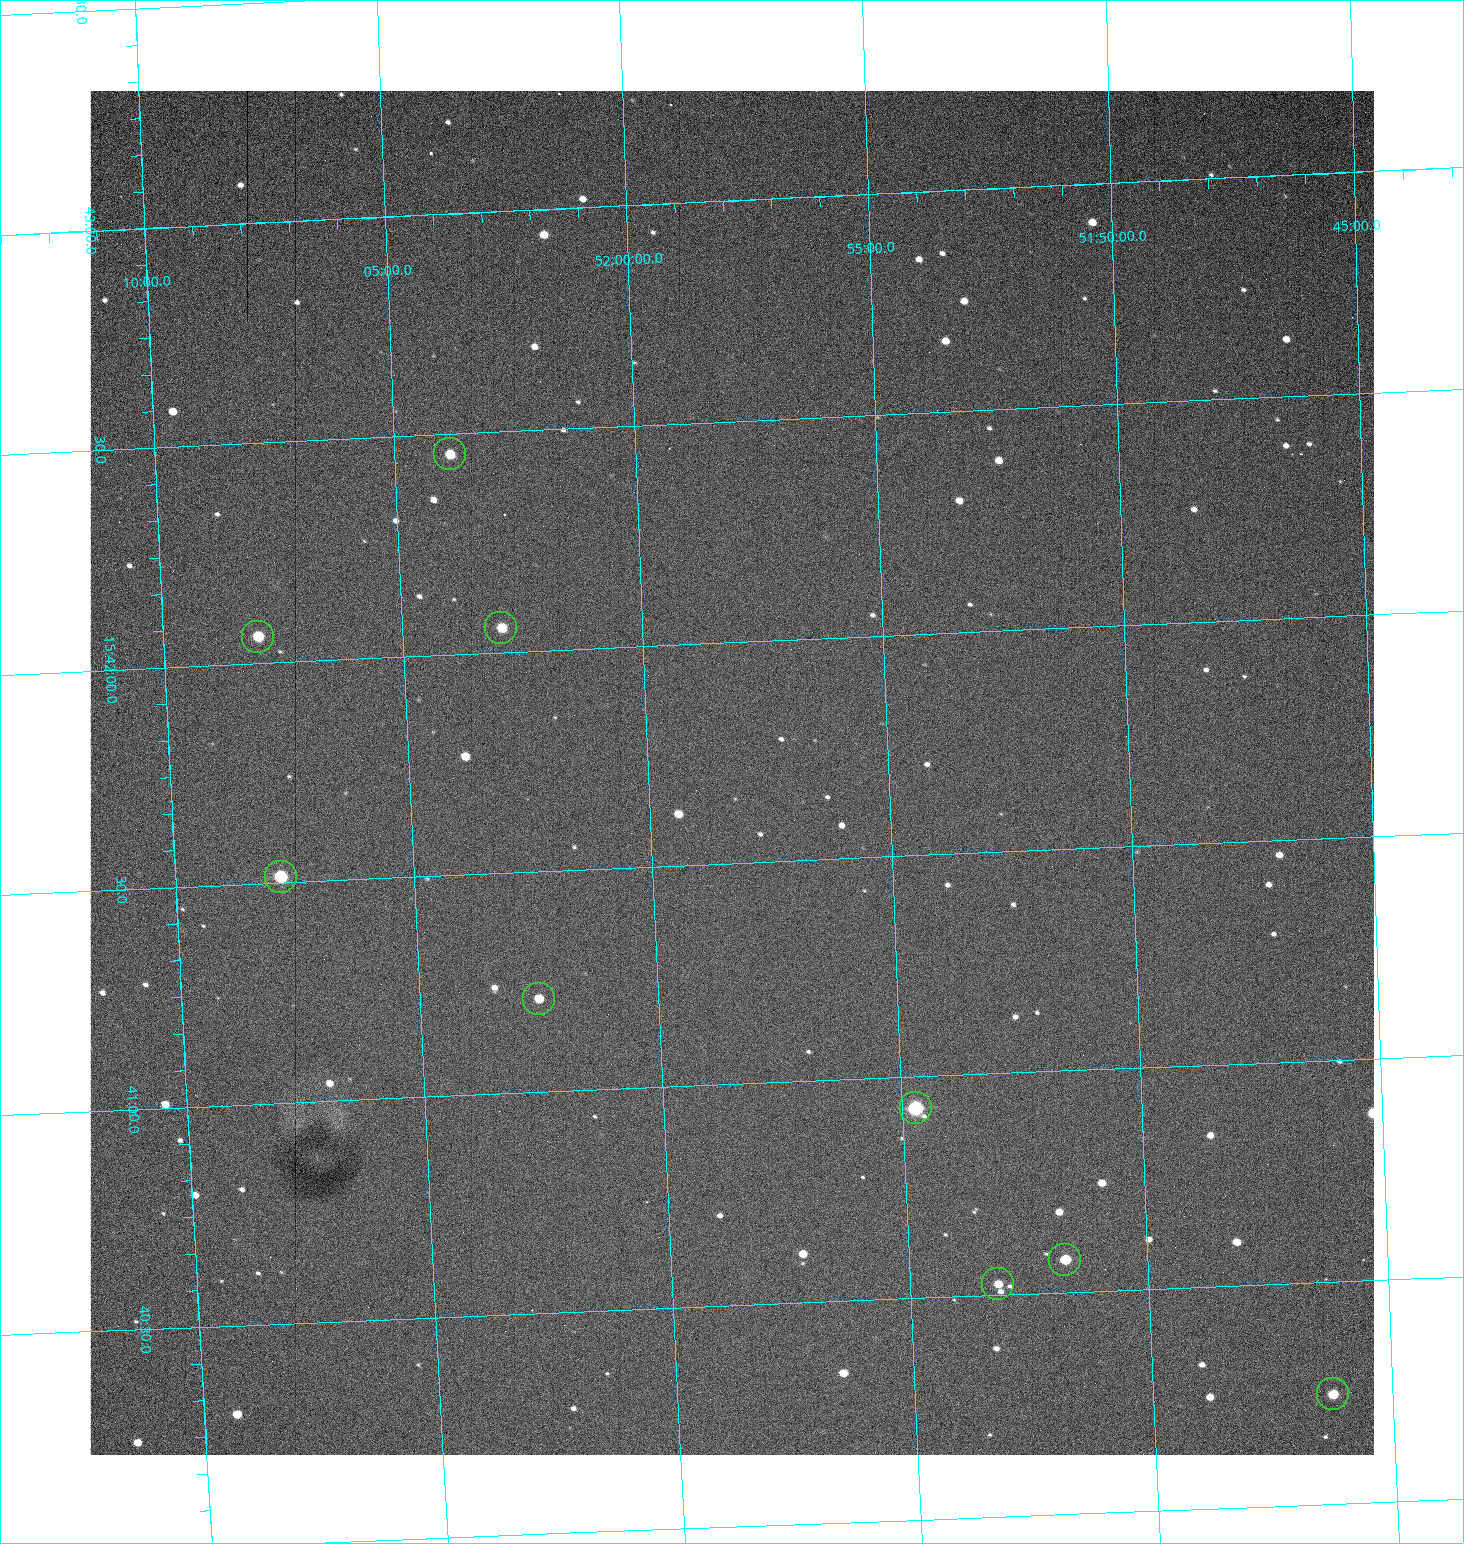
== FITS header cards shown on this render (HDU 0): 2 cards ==
NAXIS1  =                 1284 /fastest changing axis
NAXIS2  =                 1364 /next to fastest changing axis

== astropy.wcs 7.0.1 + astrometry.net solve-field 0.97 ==
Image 1284 x 1364 px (HDU 0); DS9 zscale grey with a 90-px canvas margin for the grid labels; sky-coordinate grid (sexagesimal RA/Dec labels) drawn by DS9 from the SOLVED WCS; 9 Tycho-2 reference stars matched to detected sources circled (green)
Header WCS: RA---TAN/DEC--TAN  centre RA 15:41:42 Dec +51:58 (235.43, +51.97 deg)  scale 1.26 arcsec/px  FOV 26.9' x 28.5'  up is +93 deg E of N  parity flipped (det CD > 0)
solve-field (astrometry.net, Tycho-2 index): VERIFIED the header's WCS against the Tycho-2 star catalogue (9 matches, 0 conflicts) and refined it, rather than solving blind
Solved WCS: RA---TAN-SIP/DEC--TAN-SIP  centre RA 15:41:42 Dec +51:58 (235.43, +51.97 deg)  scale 1.25 arcsec/px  FOV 26.8' x 28.5'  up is +92 deg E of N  parity flipped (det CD > 0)
The solver's refit moves the header's centre by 0.35 arcsec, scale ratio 0.9962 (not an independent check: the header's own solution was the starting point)
Tycho-2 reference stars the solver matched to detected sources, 9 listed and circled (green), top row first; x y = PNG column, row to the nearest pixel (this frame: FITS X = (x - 90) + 1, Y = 1364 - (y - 91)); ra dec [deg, ICRS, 3 dp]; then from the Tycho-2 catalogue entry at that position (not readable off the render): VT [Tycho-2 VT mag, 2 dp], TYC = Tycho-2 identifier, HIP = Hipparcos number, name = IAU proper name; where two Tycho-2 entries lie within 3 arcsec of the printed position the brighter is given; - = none
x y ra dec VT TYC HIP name
450 454 235.614 +52.064 11.61 3489-1132-1 - -
501 628 235.514 +52.049 11.19 3489-1407-1 - -
258 637 235.515 +52.133 11.12 3489-1380-1 - -
281 877 235.378 +52.130 9.31 3489-1322-1 76850 -
539 999 235.303 +52.042 11.52 3489-958-1 - -
916 1108 235.232 +51.912 9.59 3489-824-1 - -
1065 1260 235.143 +51.862 10.97 3489-1016-1 - -
998 1284 235.131 +51.886 12.29 3489-908-1 - -
1333 1394 235.062 +51.771 11.53 3489-1453-1 - -